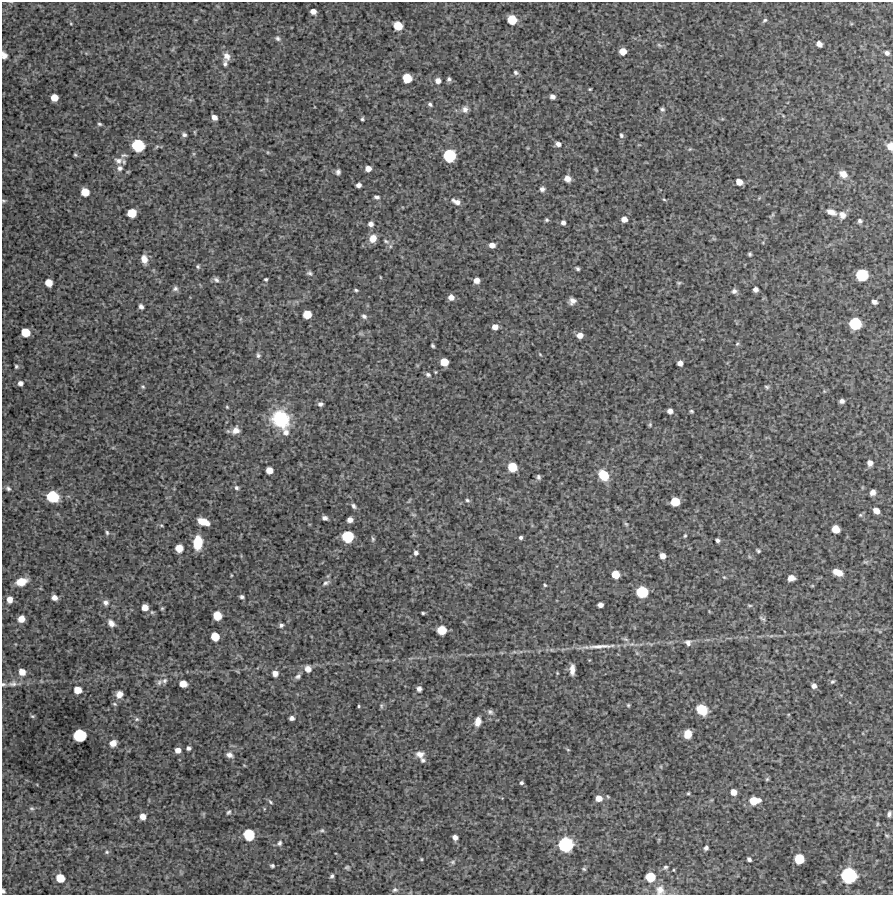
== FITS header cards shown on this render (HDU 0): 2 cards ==
NAXIS1  =                  891 /Length X axis
NAXIS2  =                  893 /Length Y axis

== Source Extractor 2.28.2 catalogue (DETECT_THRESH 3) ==
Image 891 x 893 px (HDU 0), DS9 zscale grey, 1 PNG px = 1 image px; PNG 895 x 897 px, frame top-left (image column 1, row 893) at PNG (2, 2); no overlay
Background 4500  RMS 200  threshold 614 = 3 sigma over >= 5 px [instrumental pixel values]
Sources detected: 241; all 241 listed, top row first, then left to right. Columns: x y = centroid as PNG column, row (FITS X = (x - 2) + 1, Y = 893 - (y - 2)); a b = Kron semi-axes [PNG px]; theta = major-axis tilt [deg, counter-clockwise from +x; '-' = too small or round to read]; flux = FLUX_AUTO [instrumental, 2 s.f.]
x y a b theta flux
313 11 5 5 - 7.8e+04
512 20 7 7 - 3.3e+05
765 20 7 5 39 2.6e+04
398 26 7 6 - 2.7e+05
278 38 8 6 -33 3.4e+04
819 44 6 5 - 7.1e+04
659 45 7 4 -44 2.2e+04
623 51 6 5 - 1.5e+05
887 53 7 6 - 4.0e+04
4 55 7 6 - 6.2e+04
227 56 10 8 -72 8.8e+04
225 64 9 5 -90 3.4e+04
516 73 7 5 -35 3.0e+04
407 78 7 6 - 3.2e+05
449 79 5 4 - 3.1e+04
438 81 7 6 - 6.0e+04
590 89 3 2 - 1.2e+04
552 97 5 4 - 4.8e+04
54 98 6 5 - 1.6e+05
430 104 5 4 - 2.8e+04
465 109 8 8 - 6.1e+04
662 109 6 4 -27 2.5e+04
214 117 5 5 - 7.0e+04
362 119 4 3 - 2.0e+04
99 124 5 4 - 2.2e+04
184 135 6 5 - 3.1e+04
621 135 6 4 -66 2.5e+04
558 144 6 5 - 5.8e+04
138 145 9 8 - 6.8e+05
157 146 6 4 19 1.8e+04
890 146 6 5 - 1.6e+05
690 149 5 4 - 1.5e+04
75 155 5 4 - 1.9e+04
124 155 9 5 2 2.8e+04
449 156 8 8 - 7.0e+05
118 161 11 8 -8 7.4e+04
120 168 8 8 - 6.3e+04
368 169 6 5 - 8.7e+04
596 169 5 3 - 1.3e+04
338 172 5 4 - 3.8e+04
843 174 10 8 -35 1.0e+05
567 179 6 5 - 9.4e+04
739 182 6 5 - 1.1e+05
359 185 5 4 - 5.2e+04
542 189 5 5 - 4.2e+04
85 192 6 6 - 2.3e+05
377 197 6 4 -6 3.3e+04
664 199 5 3 - 1.4e+04
3 201 5 4 - 1.7e+04
456 202 10 5 -26 7.7e+04
831 212 11 6 -21 9.4e+04
132 213 7 6 - 2.9e+05
842 215 9 8 - 7.5e+04
624 219 5 5 - 8.9e+04
546 220 4 4 - 2.0e+04
860 221 6 5 - 3.1e+04
563 223 5 4 - 4.0e+04
371 224 6 5 - 6.0e+04
373 238 9 8 - 1.3e+05
386 241 9 5 -19 3.3e+04
492 245 6 5 - 7.9e+04
390 246 6 4 -72 2.1e+04
750 254 4 3 - 2.1e+04
144 259 9 6 -77 1.1e+05
198 266 6 5 - 2.2e+04
578 269 4 3 - 2.3e+04
309 273 7 6 - 3.1e+04
862 275 8 8 - 6.7e+05
380 277 5 3 - 1.1e+04
266 279 3 3 - 1.9e+04
216 280 8 6 -35 3.9e+04
476 280 5 5 - 8.8e+04
49 283 6 6 - 1.7e+05
679 283 6 5 - 1.9e+04
175 289 8 6 11 4.1e+04
755 289 5 4 - 5.5e+04
356 290 5 3 - 2.0e+04
734 291 6 6 - 4.3e+04
451 297 6 6 - 8.6e+04
572 301 6 5 - 6.3e+04
874 302 5 4 - 4.8e+04
141 306 6 5 - 4.5e+04
307 314 6 6 - 2.4e+05
364 316 7 5 -34 3.6e+04
855 324 8 8 - 6.6e+05
495 327 6 5 - 9.0e+04
25 332 7 6 - 2.8e+05
580 335 6 5 - 8.4e+04
737 344 5 4 - 1.9e+04
433 346 4 3 - 2.1e+04
540 354 4 3 - 1.2e+04
258 355 7 5 -75 3.0e+04
444 362 6 6 - 2.2e+05
680 363 5 5 - 7.0e+04
16 366 4 3 - 1.9e+04
435 372 4 4 - 1.2e+04
428 374 7 5 -23 3.3e+04
20 383 5 5 - 4.7e+04
143 387 6 5 - 2.0e+04
767 387 6 5 - 2.3e+04
842 401 5 4 - 4.7e+04
320 404 6 5 - 3.7e+04
227 407 5 3 - 1.4e+04
670 411 5 5 - 6.4e+04
691 411 5 4 - 1.8e+04
281 419 17 15 -46 9.0e+05
650 425 5 4 - 1.8e+04
236 430 9 8 - 9.7e+04
286 432 10 9 - 8.2e+04
870 463 6 6 - 7.5e+04
512 467 7 7 - 3.2e+05
269 470 6 5 - 1.3e+05
603 475 11 9 -54 3.0e+05
538 477 6 5 - 3.0e+04
236 488 6 5 - 2.9e+04
8 489 6 5 - 2.9e+04
873 492 6 5 - 6.8e+04
52 496 9 8 - 5.5e+05
467 500 6 5 - 2.4e+04
675 502 7 6 - 3.0e+05
353 506 6 5 - 3.2e+04
876 511 6 5 - 8.6e+04
413 515 8 3 -19 1.8e+04
860 515 6 5 - 2.1e+04
325 518 5 4 - 4.2e+04
350 520 5 5 - 7.1e+04
203 522 11 6 -21 1.9e+05
626 524 7 4 -44 2.2e+04
161 525 5 4 - 1.4e+04
836 529 6 6 - 1.9e+05
107 533 6 4 -73 2.3e+04
685 536 5 3 - 1.6e+04
348 537 8 8 - 5.9e+05
521 537 4 4 - 2.8e+04
373 539 7 5 -86 2.3e+04
717 540 4 4 - 3.3e+04
198 543 11 7 87 4.1e+05
179 548 6 6 - 1.9e+05
758 551 4 3 - 2.1e+04
416 553 6 5 - 3.8e+04
663 556 5 5 - 9.7e+04
865 562 8 3 -18 1.8e+04
838 572 9 5 -22 1.7e+05
615 574 6 6 - 2.2e+05
231 575 5 3 - 1.1e+04
724 577 5 4 - 1.3e+04
791 578 7 5 8 8.8e+04
21 582 11 7 16 1.7e+05
326 583 10 5 33 4.2e+04
545 585 4 3 - 1.5e+04
812 586 5 3 - 1.2e+04
642 592 8 8 - 5.7e+05
242 597 4 3 - 3.1e+04
54 598 6 5 - 7.8e+04
10 599 6 5 - 9.6e+04
105 602 8 7 - 5.1e+04
600 605 5 4 - 5.9e+04
750 605 7 3 -8 1.9e+04
145 607 6 6 - 1.3e+05
162 608 5 4 - 1.7e+04
423 613 4 3 - 1.9e+04
217 616 7 6 - 2.6e+05
762 618 10 4 -28 2.6e+04
21 619 6 5 - 1.3e+05
111 623 8 6 -46 8.0e+04
281 625 5 5 - 3.3e+04
442 630 7 6 - 2.8e+05
215 637 6 6 - 2.6e+05
625 639 9 5 -27 3.4e+04
688 643 8 8 - 5.5e+04
601 646 46 6 3 2.1e+05
308 669 7 6 - 9.3e+04
572 670 10 5 89 9.3e+04
22 672 6 6 - 1.3e+05
275 673 6 6 - 7.6e+04
298 676 8 5 38 3.8e+04
164 681 8 6 46 4.4e+04
159 682 10 6 36 4.4e+04
832 682 6 5 - 2.4e+04
3 684 7 5 -11 2.5e+04
13 684 12 6 5 5.8e+04
183 684 6 5 - 1.5e+05
814 686 5 5 - 5.9e+04
419 689 5 5 - 4.7e+04
78 690 6 5 - 1.7e+05
119 694 8 7 - 1.0e+05
114 704 6 4 -27 1.9e+04
628 705 5 4 - 1.7e+04
359 706 4 3 - 1.4e+04
381 706 6 5 - 2.4e+04
702 710 10 8 -40 3.2e+05
490 712 8 7 - 4.1e+04
32 716 6 4 -11 1.7e+04
292 718 5 4 - 4.6e+04
137 719 7 5 -21 2.8e+04
478 721 11 7 77 1.1e+05
688 734 8 7 - 1.7e+05
80 736 9 8 - 7.5e+05
113 743 7 6 - 1.1e+05
188 748 4 4 - 3.4e+04
178 750 6 5 - 8.4e+04
568 750 6 3 -19 1.5e+04
420 754 11 8 -2 8.9e+04
229 755 8 6 -22 5.8e+04
423 760 7 6 - 3.4e+04
767 779 6 4 44 1.8e+04
521 783 5 5 - 2.5e+04
734 792 6 6 - 1.0e+05
688 793 4 3 - 1.6e+04
599 798 7 6 - 1.2e+05
754 801 10 7 6 2.5e+05
270 802 7 4 -40 2.1e+04
32 808 7 5 -2 2.3e+04
229 812 6 4 49 2.3e+04
889 814 6 4 75 3.8e+04
143 816 6 6 - 1.0e+05
877 824 5 3 - 1.4e+04
322 830 7 5 5 2.4e+04
249 835 8 7 - 5.3e+05
887 836 6 4 -17 1.9e+04
455 837 5 4 - 6.4e+04
279 843 8 6 57 3.7e+04
566 845 10 10 - 1.1e+06
706 848 5 4 - 3.5e+04
107 852 6 5 - 2.1e+04
421 859 4 4 - 1.4e+04
749 859 4 4 - 3.4e+04
799 859 7 7 - 3.7e+05
453 862 7 6 - 3.3e+04
272 866 5 4 - 2.5e+04
347 867 4 4 - 2.1e+04
665 867 6 5 - 2.7e+04
584 869 6 5 - 2.2e+04
673 870 3 2 - 1.1e+04
849 875 10 10 - 1.2e+06
332 876 6 4 60 2.7e+04
650 877 7 7 - 3.6e+05
60 878 6 6 - 2.6e+05
395 890 7 6 - 3.1e+04
660 890 14 12 -76 1.2e+05
3 891 4 3 - 2.6e+04
At the frame edge (FLAGS 8, measured only in part): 6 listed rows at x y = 4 55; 890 146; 3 201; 3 684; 660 890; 3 891